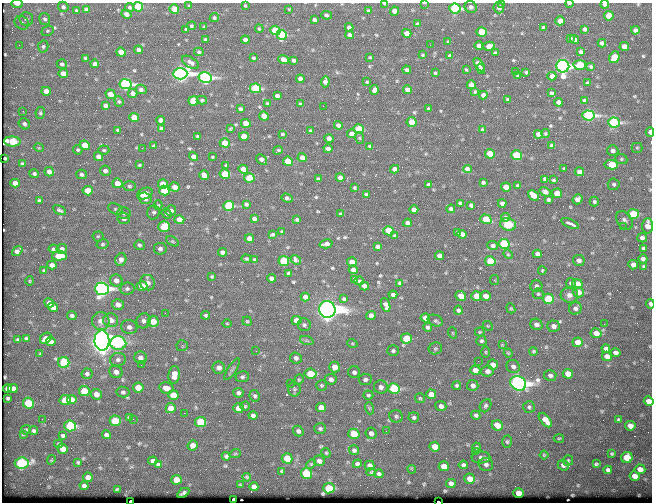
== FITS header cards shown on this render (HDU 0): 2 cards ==
NAXIS1  =                  650 / Width of table row in bytes
NAXIS2  =                  500 / Number of rows in table

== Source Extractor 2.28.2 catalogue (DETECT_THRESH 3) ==
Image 650 x 500 px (HDU 0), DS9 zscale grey, 1 PNG px = 1 image px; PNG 654 x 504 px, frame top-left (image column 1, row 500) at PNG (2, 3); each listed source drawn as its Kron ellipse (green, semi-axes under 4 px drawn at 4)
Background 376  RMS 1.4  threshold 4.34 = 3 sigma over >= 5 px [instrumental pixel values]
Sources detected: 544; of the 544, the 500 brightest by FLUX_AUTO listed and drawn (44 fainter detections omitted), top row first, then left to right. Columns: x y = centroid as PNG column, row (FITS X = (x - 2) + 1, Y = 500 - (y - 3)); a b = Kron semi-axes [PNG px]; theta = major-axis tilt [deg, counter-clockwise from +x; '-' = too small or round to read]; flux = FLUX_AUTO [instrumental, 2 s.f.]
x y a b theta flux
424 3 4 2 - 91
501 3 4 2 - 100
569 3 4 2 - 230
17 4 5 3 - 600
385 4 4 2 - 300
605 4 4 3 - 330
189 6 4 3 - 120
245 6 4 3 - 99
63 7 5 5 - 250
138 7 5 4 - 4200
471 7 6 6 - 290
130 8 5 4 - 150
499 8 5 5 - 380
174 9 5 4 - 2100
289 9 3 3 - 84
455 9 6 5 - 13000
86 10 4 4 - 280
76 11 3 3 - 140
368 11 4 4 - 210
394 11 4 4 - 950
126 14 5 4 - 480
326 15 5 4 - 180
609 16 5 4 - 1900
214 18 5 4 - 150
26 19 7 7 - 310
45 19 6 5 - 230
314 20 4 4 - 270
560 21 5 4 - 810
22 23 7 6 - 260
417 24 4 4 - 220
191 26 4 4 - 130
204 27 4 4 - 98
349 27 4 4 - 410
544 27 4 3 - 190
186 29 3 3 - 120
259 29 4 3 - 100
585 29 4 4 - 280
275 30 5 4 - 4800
635 30 4 4 - 330
48 31 6 4 21 140
482 32 5 4 - 4000
407 33 5 4 - 970
282 35 5 5 - 5300
349 35 4 4 - 300
570 38 4 3 - 140
205 39 3 3 - 100
245 40 4 4 - 420
575 40 5 4 - 290
448 41 4 3 - 88
602 43 4 4 - 290
19 45 3 3 - 96
430 45 3 2 - 130
43 46 6 5 - 170
479 46 4 4 - 400
489 46 6 4 14 800
624 47 5 4 - 730
138 50 4 4 - 240
121 52 5 4 - 1100
199 52 5 4 - 140
581 52 4 4 - 270
495 53 4 3 - 210
423 55 3 2 - 100
450 56 4 3 - 220
370 57 3 2 - 93
614 57 6 5 - 2700
86 58 4 3 - 130
253 58 3 3 - 150
283 59 5 4 - 660
293 60 4 3 - 190
190 62 9 5 -32 370
62 64 5 5 - 210
95 64 4 4 - 410
479 65 8 4 -54 350
580 65 6 5 - 4300
563 66 6 6 - 52000
591 66 4 4 - 130
481 69 5 4 - 320
407 70 4 4 - 270
466 70 3 3 - 100
515 72 3 2 - 90
526 72 3 3 - 130
435 73 3 3 - 100
63 74 5 4 - 910
180 74 7 5 1 57000
518 76 4 4 - 110
552 76 4 4 - 510
205 78 6 5 - 21000
300 79 4 4 - 410
325 82 5 4 - 390
367 82 3 3 - 90
588 83 4 4 - 210
125 84 6 5 - 19000
471 85 4 4 - 670
255 88 5 5 - 6000
141 89 5 4 - 220
374 90 5 4 - 370
407 90 4 4 - 760
46 91 5 4 - 710
475 92 4 3 - 95
133 93 4 4 - 470
551 93 4 3 - 150
110 94 5 4 - 1000
483 95 4 4 - 430
277 96 4 4 - 300
202 100 5 4 - 150
508 100 3 3 - 130
584 100 4 3 - 240
119 101 5 4 - 130
193 101 5 4 - 3600
558 102 4 4 - 340
267 103 4 3 - 110
300 104 3 3 - 120
105 106 4 3 - 270
323 106 2 2 - 140
240 109 4 3 - 190
429 109 4 3 - 170
23 111 3 2 - 110
40 113 6 4 79 150
588 115 6 5 - 22000
264 116 5 4 - 1700
134 118 5 4 - 1800
161 120 4 4 - 490
411 122 5 4 - 1900
246 123 5 4 - 950
614 123 6 5 - 13000
24 124 6 5 - 220
338 125 4 4 - 330
161 129 4 4 - 240
230 129 4 3 - 100
359 129 5 4 - 4000
482 129 4 3 - 110
118 130 3 3 - 120
310 131 3 3 - 110
650 132 4 3 - 350
282 134 4 3 - 130
352 134 4 4 - 730
538 134 4 4 - 580
545 134 4 4 - 99
197 136 3 3 - 110
244 136 5 4 - 1400
329 138 4 4 - 640
360 138 6 4 -70 100
12 142 8 5 -3 3600
225 143 5 4 - 2200
85 145 5 4 - 1400
154 146 3 3 - 110
370 146 3 3 - 130
552 146 4 3 - 270
39 148 5 3 - 87
142 148 2 2 - 670
637 148 5 5 - 140
328 149 4 4 - 320
78 150 5 4 - 140
104 150 5 4 - 130
278 150 5 3 - 140
613 151 5 5 - 360
490 154 5 4 - 1800
516 155 5 5 - 5000
98 156 5 4 - 520
193 157 4 4 - 480
212 157 3 2 - 84
302 157 4 4 - 510
5 158 3 3 - 130
621 159 6 5 - 160
262 160 6 4 -41 340
288 161 5 4 - 2300
22 164 4 4 - 170
140 165 4 2 - 110
226 165 3 3 - 110
611 165 7 4 -9 3600
564 168 3 2 - 86
243 169 5 4 - 730
395 169 4 4 - 620
467 169 4 4 - 470
105 171 5 5 - 290
49 172 5 4 - 580
579 172 5 4 - 450
34 174 5 4 - 200
81 174 5 5 - 210
225 174 5 4 - 3500
204 175 5 4 - 620
340 177 4 4 - 370
249 178 5 4 - 3200
318 179 4 3 - 160
545 179 4 3 - 180
554 180 3 3 - 130
483 182 4 3 - 160
15 183 5 4 - 630
117 183 5 5 - 880
163 184 5 4 - 2000
614 184 6 6 - 190
429 185 4 3 - 220
129 186 6 5 - 170
518 186 3 3 - 140
175 187 5 4 - 650
506 187 5 4 - 1000
354 188 3 3 - 110
88 191 5 4 - 1800
164 191 5 5 - 3700
545 192 6 4 -34 280
145 193 8 5 25 1400
557 193 5 4 - 1900
366 194 3 3 - 130
533 195 6 4 -41 990
145 198 7 5 -16 540
287 198 6 3 -19 200
578 199 5 4 - 390
39 200 3 3 - 150
548 200 4 3 - 180
594 202 5 4 - 160
460 203 4 3 - 160
502 203 4 4 - 300
246 204 4 3 - 180
158 205 5 4 - 110
471 205 4 3 - 200
229 206 5 5 - 6900
115 209 8 5 -27 210
451 209 4 4 - 330
60 210 7 3 -28 200
414 210 4 4 - 650
171 211 5 5 - 410
153 212 7 6 - 210
124 213 6 6 - 240
167 214 5 4 - 150
341 214 3 3 - 160
633 214 5 5 - 5500
505 217 4 4 - 180
124 218 6 5 - 420
254 219 4 4 - 290
297 219 4 3 - 150
486 219 5 4 - 3000
179 220 5 4 - 1300
624 220 10 7 -56 340
407 223 4 4 - 400
570 223 9 3 -23 500
508 224 8 6 -15 1200
648 226 7 5 89 900
164 227 5 5 - 2700
623 227 2 2 - 250
282 231 3 2 - 96
389 231 5 4 - 2800
457 232 3 3 - 100
272 234 4 3 - 120
462 234 5 4 - 430
98 236 5 5 - 120
395 236 4 3 - 160
249 238 4 4 - 600
642 238 5 4 - 300
172 241 7 4 -31 140
103 244 6 4 15 150
326 244 6 4 14 410
504 244 5 5 - 7700
139 245 5 5 - 200
493 245 5 4 - 260
377 246 4 3 - 250
643 248 4 3 - 160
53 249 5 4 - 150
62 249 5 5 - 250
160 249 6 6 - 330
17 251 6 4 39 390
222 252 4 4 - 350
508 254 5 4 - 100
537 254 4 4 - 330
59 256 7 4 3 1800
439 256 4 4 - 650
246 259 4 2 - 97
643 259 4 4 - 290
121 260 6 5 - 490
254 260 3 2 - 91
296 260 5 4 - 240
579 260 6 5 - 430
284 261 5 5 - 6100
490 261 5 5 - 2600
352 262 5 4 - 890
52 265 5 4 - 410
633 265 5 4 - 650
644 266 4 4 - 130
44 270 4 3 - 120
353 270 4 4 - 670
542 270 4 3 - 120
288 273 3 2 - 91
212 277 3 2 - 100
271 278 4 4 - 320
355 279 4 3 - 150
116 280 6 6 - 500
494 280 5 4 - 110
30 281 5 3 - 87
359 281 4 3 - 150
147 283 8 7 - 560
400 283 4 3 - 140
571 283 5 5 - 210
577 284 5 4 - 1400
142 286 5 5 - 1600
364 286 5 4 - 450
536 286 6 6 - 270
102 289 7 6 - 35000
127 289 7 6 - 250
578 292 5 5 - 850
538 294 5 5 - 140
393 295 4 4 - 290
569 295 9 7 -2 450
461 296 5 4 - 1000
477 296 5 5 - 2000
486 296 5 5 - 790
305 297 4 4 - 550
344 299 4 3 - 170
548 299 5 5 - 3800
49 303 5 4 - 460
118 304 6 5 - 570
650 304 5 3 - 200
386 305 7 4 -70 350
53 307 5 4 - 670
511 308 5 4 - 120
575 308 6 6 - 320
327 309 8 8 - 120000
458 310 4 4 - 220
165 313 3 2 - 85
205 315 4 4 - 150
371 315 5 4 - 570
72 316 5 4 - 210
425 318 5 4 - 430
111 320 7 7 - 880
296 320 5 4 - 1300
101 321 9 8 - 760
144 321 7 7 - 350
153 321 6 5 - 1400
247 321 4 4 - 120
435 321 8 5 -22 200
227 323 5 3 - 84
536 324 6 5 - 400
604 324 2 2 - 330
304 325 6 6 - 220
488 326 5 4 - 100
554 326 6 5 - 510
129 327 8 7 - 460
428 327 5 4 - 220
480 332 5 4 - 100
453 333 6 3 -71 93
596 333 5 5 - 780
26 338 3 3 - 130
46 338 6 5 - 670
406 338 5 5 - 3000
18 340 3 3 - 150
102 341 10 7 -88 160000
307 341 7 4 -19 160
481 341 5 5 - 180
51 342 5 4 - 550
578 342 5 4 - 1300
118 343 8 7 - 7900
352 343 5 3 - 100
502 345 4 4 - 83
182 346 6 5 - 150
435 348 7 6 - 170
606 348 4 3 - 210
256 351 4 3 - 85
393 351 6 5 - 200
534 351 4 4 - 130
486 352 5 3 - 96
508 353 4 3 - 95
616 353 5 4 - 420
40 354 3 2 - 100
607 356 5 4 - 610
140 358 6 6 - 450
296 358 6 5 - 370
118 360 8 6 15 310
478 361 2 2 - 170
64 363 5 5 - 3400
141 365 3 2 - 97
493 365 5 5 - 600
513 366 7 6 - 310
335 367 5 5 - 1200
219 368 6 6 - 530
232 369 13 3 58 250
475 370 5 4 - 890
487 371 6 5 - 430
116 372 7 6 - 470
354 372 6 6 - 240
87 374 5 5 - 230
310 374 6 5 - 2700
568 374 5 5 - 1400
174 375 9 5 83 1200
550 375 6 5 - 250
242 377 7 5 11 230
331 379 6 5 - 340
365 379 6 5 - 290
299 380 5 4 - 120
291 383 2 2 - 97
518 383 8 7 - 58000
321 385 5 5 - 150
457 385 4 4 - 160
473 385 5 5 - 370
138 387 5 5 - 1700
381 387 7 6 - 450
13 388 5 4 - 400
166 388 7 5 -12 900
394 388 6 5 - 9000
7 389 4 4 - 300
294 389 7 6 - 210
84 391 5 5 - 2000
123 392 6 5 - 190
238 393 5 5 - 290
96 394 5 5 - 640
431 394 5 5 - 1100
173 395 5 5 - 1700
368 395 5 4 - 160
255 396 6 5 - 190
8 398 3 3 - 130
420 398 5 5 - 130
72 399 5 4 - 650
65 400 5 5 - 2200
649 401 5 4 - 690
28 403 5 5 - 4100
245 406 5 4 - 130
441 406 5 5 - 430
485 406 7 5 58 210
529 407 6 6 - 190
171 408 5 5 - 1600
238 408 5 5 - 1200
321 408 5 4 - 1100
369 408 6 4 -72 130
184 413 2 2 - 91
253 415 4 4 - 310
476 415 5 4 - 200
396 416 7 6 - 210
129 417 4 3 - 130
414 417 5 5 - 230
42 419 2 2 - 150
133 419 3 2 - 170
545 420 8 4 -49 960
618 420 4 4 - 130
115 421 5 5 - 2900
201 422 5 5 - 5400
497 425 6 5 - 1100
70 426 6 5 - 7500
630 426 5 4 - 660
320 429 6 5 - 180
26 430 5 4 - 130
34 431 5 4 - 150
298 431 5 5 - 250
386 431 2 2 - 420
371 433 6 5 - 360
23 434 4 4 - 120
354 434 5 5 - 2000
63 435 4 3 - 150
106 435 4 4 - 300
559 438 5 3 - 98
507 442 6 4 -88 140
58 444 4 3 - 120
193 445 5 5 - 730
435 447 5 5 - 1300
476 447 4 4 - 150
63 449 5 5 - 910
354 450 5 5 - 250
475 451 3 2 - 280
326 453 5 4 - 120
235 454 5 3 - 91
612 454 3 3 - 120
544 455 4 4 - 110
226 456 4 4 - 190
287 458 5 5 - 2600
481 458 9 6 2 350
627 458 6 5 - 2700
51 460 5 3 - 110
153 461 4 4 - 410
319 461 5 5 - 480
568 461 5 5 - 150
78 462 3 3 - 120
22 463 7 5 7 16000
311 464 5 4 - 100
357 464 5 4 - 270
596 464 4 3 - 140
158 465 4 4 - 230
463 465 4 4 - 220
486 465 7 6 - 300
563 465 5 5 - 310
370 466 5 5 - 460
444 466 5 5 - 980
412 469 4 3 - 100
640 469 5 5 - 710
608 470 4 4 - 250
282 471 3 3 - 110
371 472 5 4 - 95
306 473 5 5 - 4900
379 474 4 4 - 240
635 476 5 4 - 810
88 477 4 4 - 480
247 477 4 3 - 110
470 479 5 5 - 920
176 480 5 5 - 1100
451 483 5 4 - 490
240 485 3 2 - 87
84 486 4 4 - 260
254 487 4 4 - 470
329 488 5 5 - 4000
117 489 3 2 - 96
183 493 6 3 32 190
518 493 5 5 - 1200
234 499 3 3 - 200
131 501 4 2 - 1300
438 501 3 2 - 240
At the frame edge (FLAGS 8, measured only in part): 14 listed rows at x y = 424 3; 501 3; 569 3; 17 4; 385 4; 605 4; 138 7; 455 9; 650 132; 648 226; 650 304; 649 401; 131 501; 438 501
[44 fainter detections neither listed nor drawn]